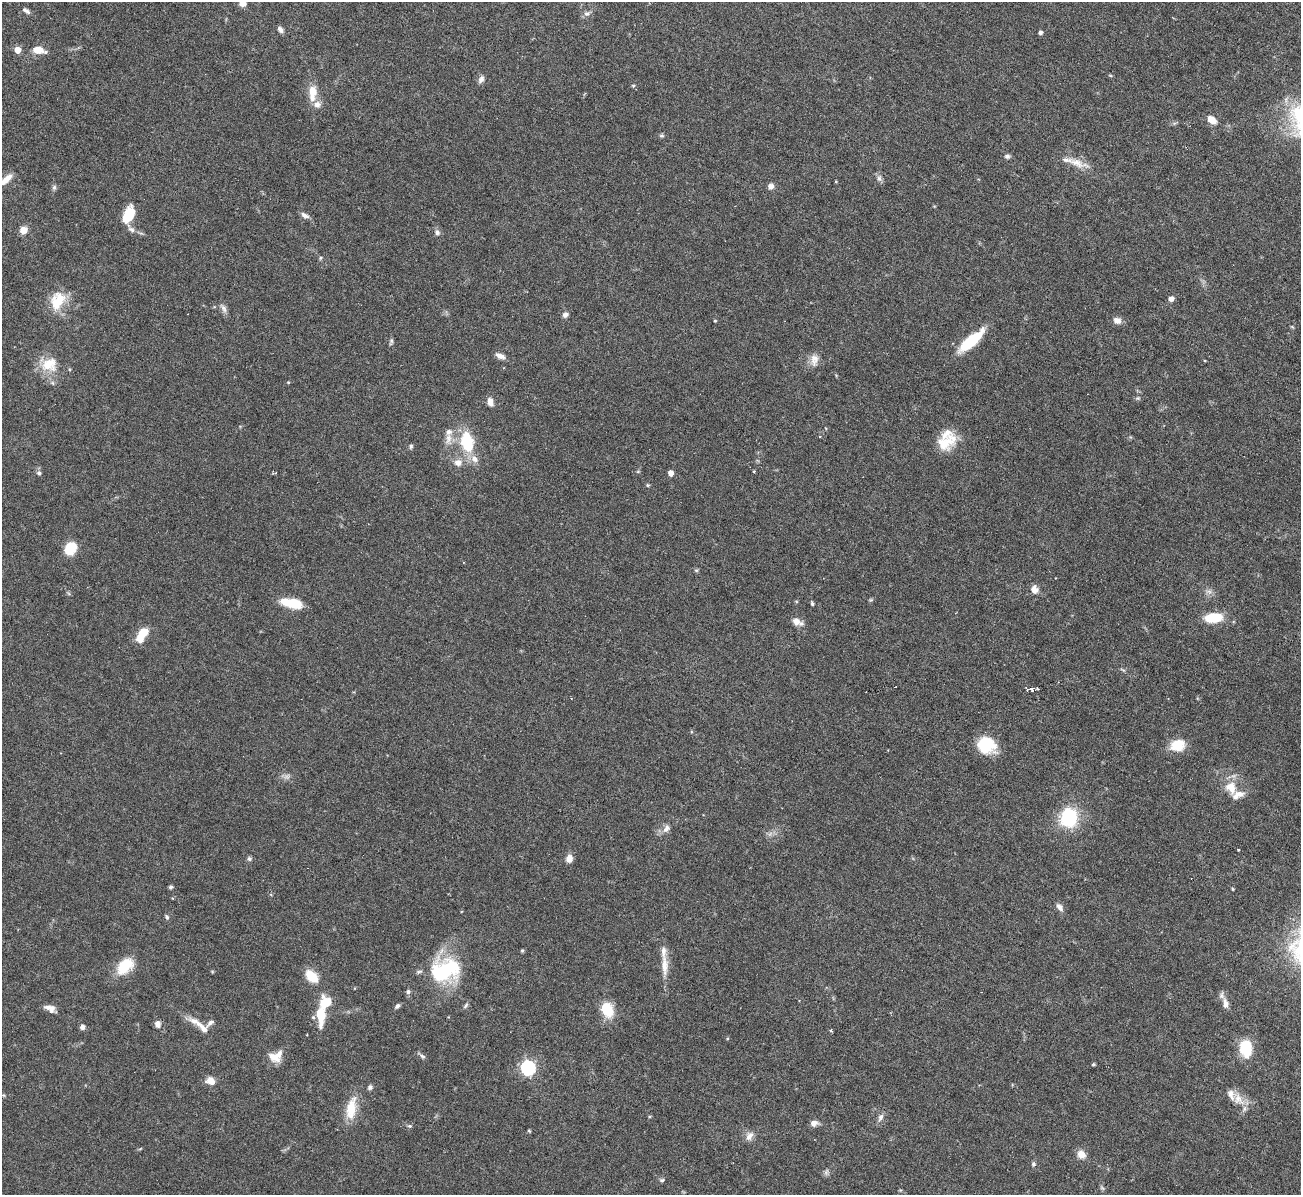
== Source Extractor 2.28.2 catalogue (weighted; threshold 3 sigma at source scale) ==
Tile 10 of 4 x 4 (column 2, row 3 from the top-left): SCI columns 1300-2598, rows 1338-2530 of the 5198 x 5182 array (HDU 1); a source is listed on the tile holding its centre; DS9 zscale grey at full resolution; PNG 1303 x 1197 px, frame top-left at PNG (2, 2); no overlay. Shown black and unused: <1% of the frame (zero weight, under 3 of 6 exposures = <1% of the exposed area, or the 3 px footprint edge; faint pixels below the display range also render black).
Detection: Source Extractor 2.28.2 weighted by HDU 2 'WHT'; one run over the whole footprint, this tile lists its part. Background 0.09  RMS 0.0033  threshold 0.0134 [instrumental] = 3 sigma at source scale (4.09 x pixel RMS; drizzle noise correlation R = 1.36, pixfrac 0.8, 0.05/0.05 arcsec/px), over >= 5 px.
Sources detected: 122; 5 cosmic-ray / hot-pixel residue — not listed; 11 inside a brighter listed object's ellipse — not listed separately; the other 106 listed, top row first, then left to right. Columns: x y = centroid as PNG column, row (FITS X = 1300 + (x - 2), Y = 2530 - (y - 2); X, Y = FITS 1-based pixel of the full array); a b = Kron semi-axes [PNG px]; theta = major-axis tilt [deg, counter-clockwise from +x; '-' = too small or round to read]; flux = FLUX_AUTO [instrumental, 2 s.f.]
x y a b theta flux
243 4 7 6 - 2.2
26 11 11 5 -34 1
587 13 9 6 23 1.1
280 30 8 5 -45 1.2
1040 32 4 4 - 0.93
17 50 5 5 - 4.7
38 50 14 9 -6 3.6
481 79 10 6 59 1.2
313 92 15 7 86 5.5
317 104 10 10 - 1.8
1212 120 10 6 -39 3.5
662 135 6 5 - 0.53
1007 156 7 6 - 0.75
1077 163 29 10 -19 4.5
879 178 9 6 -74 1
7 179 15 8 42 2.9
771 186 7 7 - 1.4
54 187 7 5 70 0.66
128 215 16 9 61 10
305 215 12 6 -29 1.2
131 229 10 6 -32 1.2
23 230 9 8 - 2.4
437 232 7 7 - 1
320 258 6 3 71 0.38
1171 299 6 6 - 1.4
58 301 24 17 62 8.3
224 309 11 6 -61 1.3
565 315 7 6 - 1.1
1117 320 10 7 -25 1.8
715 321 3 3 - 0.29
971 341 31 10 41 13
391 342 10 4 78 0.62
500 356 12 6 -22 1.6
814 360 17 10 84 2.6
49 364 22 18 13 7.3
288 382 5 3 - 0.26
53 383 6 4 -70 0.54
1138 398 5 5 - 0.48
490 402 10 6 -75 2
448 439 17 9 88 2.5
467 442 27 14 -77 14
944 443 25 19 12 7.2
411 446 6 5 - 0.59
458 463 9 8 - 2.1
754 471 3 3 - 0.35
39 473 6 5 - 0.69
670 473 5 4 - 2.2
647 485 5 4 - 0.4
70 548 13 10 56 7.6
696 570 6 5 - 0.4
1034 590 11 8 -77 1.9
1209 592 7 6 - 1
871 600 6 4 -17 0.37
292 603 19 8 -12 10
812 604 5 3 - 0.47
1214 618 23 11 7 7.4
796 621 11 8 -43 2.4
142 634 14 7 58 7.7
1122 670 9 2 -21 0.4
1031 689 9 4 -3 2.4
986 745 18 16 -29 12
1177 745 15 12 21 6.9
1231 788 18 14 -65 5.3
1069 818 12 10 -89 27
666 828 12 7 51 1.7
569 858 8 6 82 2.4
249 859 7 6 - 0.65
171 887 5 4 - 0.54
1232 889 5 3 - 0.3
1060 907 10 6 -49 1.4
167 917 7 5 -61 0.57
522 950 4 4 - 0.4
125 966 24 15 46 8.1
664 966 30 8 -88 4.4
445 970 38 28 14 24
312 976 16 9 -46 6.2
408 992 7 6 - 0.7
1225 1003 14 8 -82 2.1
466 1005 10 4 47 0.63
397 1006 6 4 37 0.82
50 1008 13 7 -18 2
607 1009 15 11 -62 8.7
320 1015 23 9 -89 8.6
210 1023 13 5 41 0.99
158 1024 9 7 -82 1.4
82 1027 6 6 - 0.98
203 1028 25 7 -48 3
831 1030 4 3 - 0.43
1246 1048 20 13 -85 9
422 1056 11 4 -38 0.78
273 1057 19 9 -39 2.8
1093 1064 4 4 - 0.43
528 1068 6 6 - 65
210 1081 12 9 -21 2.4
370 1087 7 5 67 0.75
1238 1099 15 12 89 3.7
351 1108 31 12 80 6.9
880 1117 11 7 64 1.3
814 1123 9 7 9 1.6
410 1126 6 5 - 0.49
529 1131 4 3 - 0.38
749 1136 14 9 57 1.9
1081 1154 10 9 - 2.6
1033 1164 6 5 - 0.56
826 1172 7 4 72 0.73
662 1180 7 5 -7 0.57
Isophote crosses this tile's border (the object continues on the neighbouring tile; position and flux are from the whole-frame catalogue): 2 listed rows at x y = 243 4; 7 179